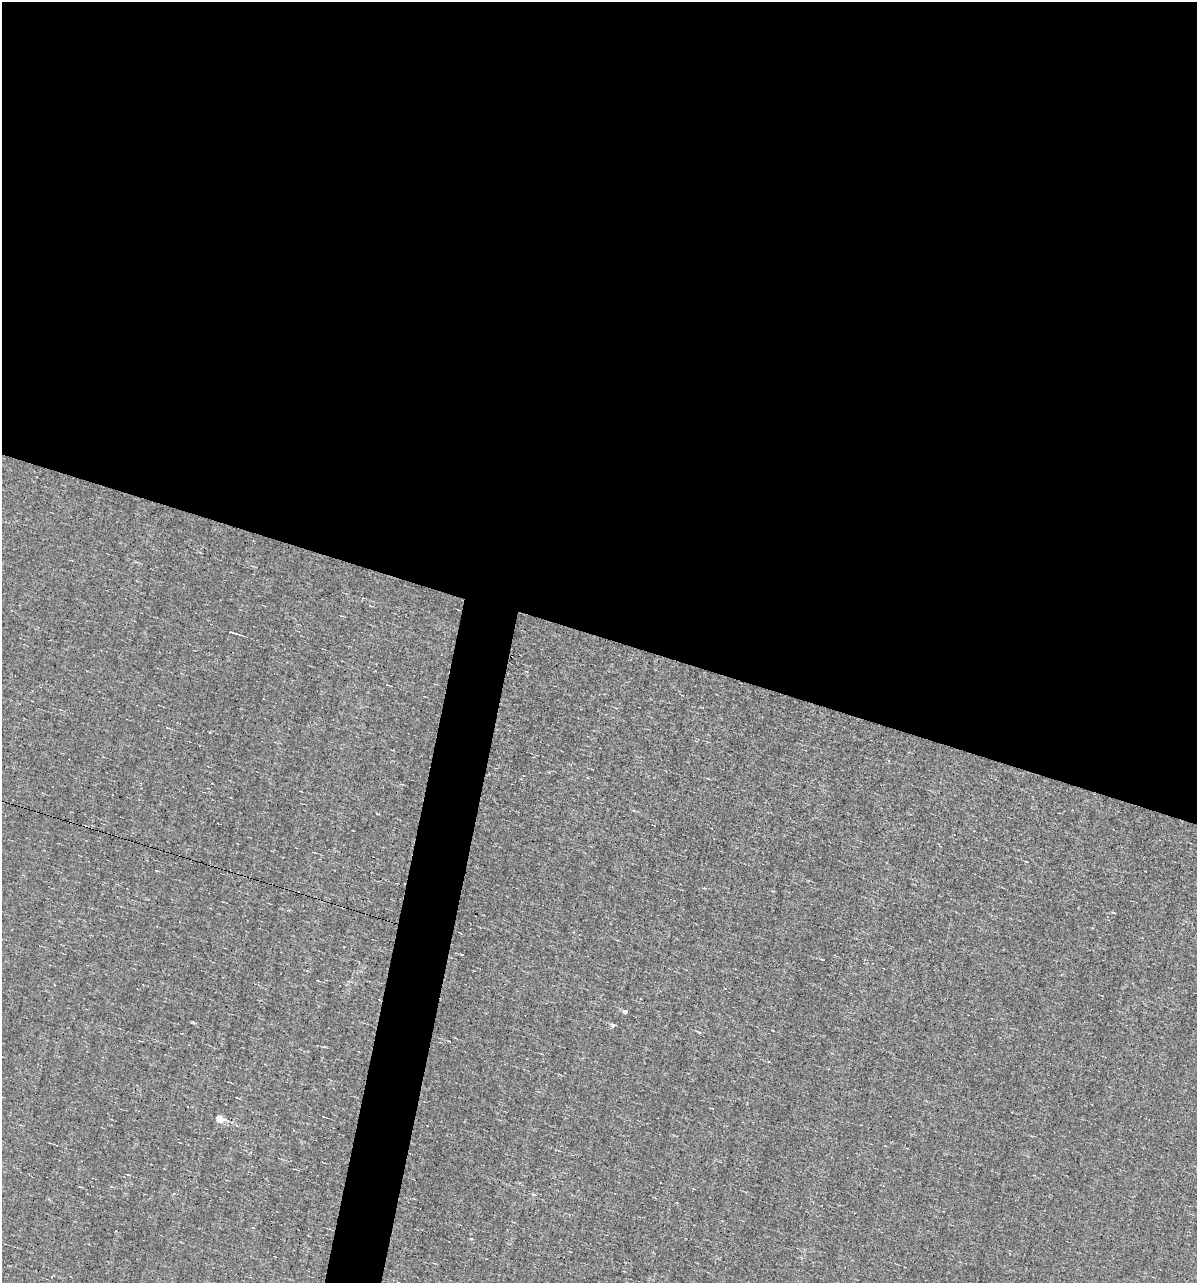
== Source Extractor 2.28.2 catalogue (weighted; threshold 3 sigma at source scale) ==
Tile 3 of 4 x 4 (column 3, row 1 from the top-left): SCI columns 2503-3697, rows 3844-5124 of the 5129 x 5124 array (HDU 1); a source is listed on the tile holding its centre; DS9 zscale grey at full resolution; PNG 1199 x 1285 px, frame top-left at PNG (2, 2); no overlay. Shown black and unused: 52% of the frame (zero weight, under 3 of 4 exposures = <1% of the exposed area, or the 3 px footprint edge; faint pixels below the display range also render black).
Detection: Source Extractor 2.28.2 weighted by HDU 2 'WHT'; one run over the whole footprint, this tile lists its part. Background -0.00277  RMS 0.056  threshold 0.251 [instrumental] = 3 sigma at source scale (4.5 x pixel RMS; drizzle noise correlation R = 1.50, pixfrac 1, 0.05/0.05 arcsec/px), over >= 5 px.
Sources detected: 8; all 8 listed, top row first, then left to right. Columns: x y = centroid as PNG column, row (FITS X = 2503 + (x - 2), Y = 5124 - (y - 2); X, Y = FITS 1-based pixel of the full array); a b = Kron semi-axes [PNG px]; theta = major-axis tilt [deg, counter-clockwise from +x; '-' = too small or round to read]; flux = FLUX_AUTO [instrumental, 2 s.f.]
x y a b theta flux
233 632 9 2 -17 13
1026 861 4 2 - 3.9
823 959 5 2 - 4
625 1012 4 4 - 20
613 1025 7 5 -26 10
323 1117 4 2 - 4.6
219 1119 5 4 - 170
53 1275 5 2 - 6.8